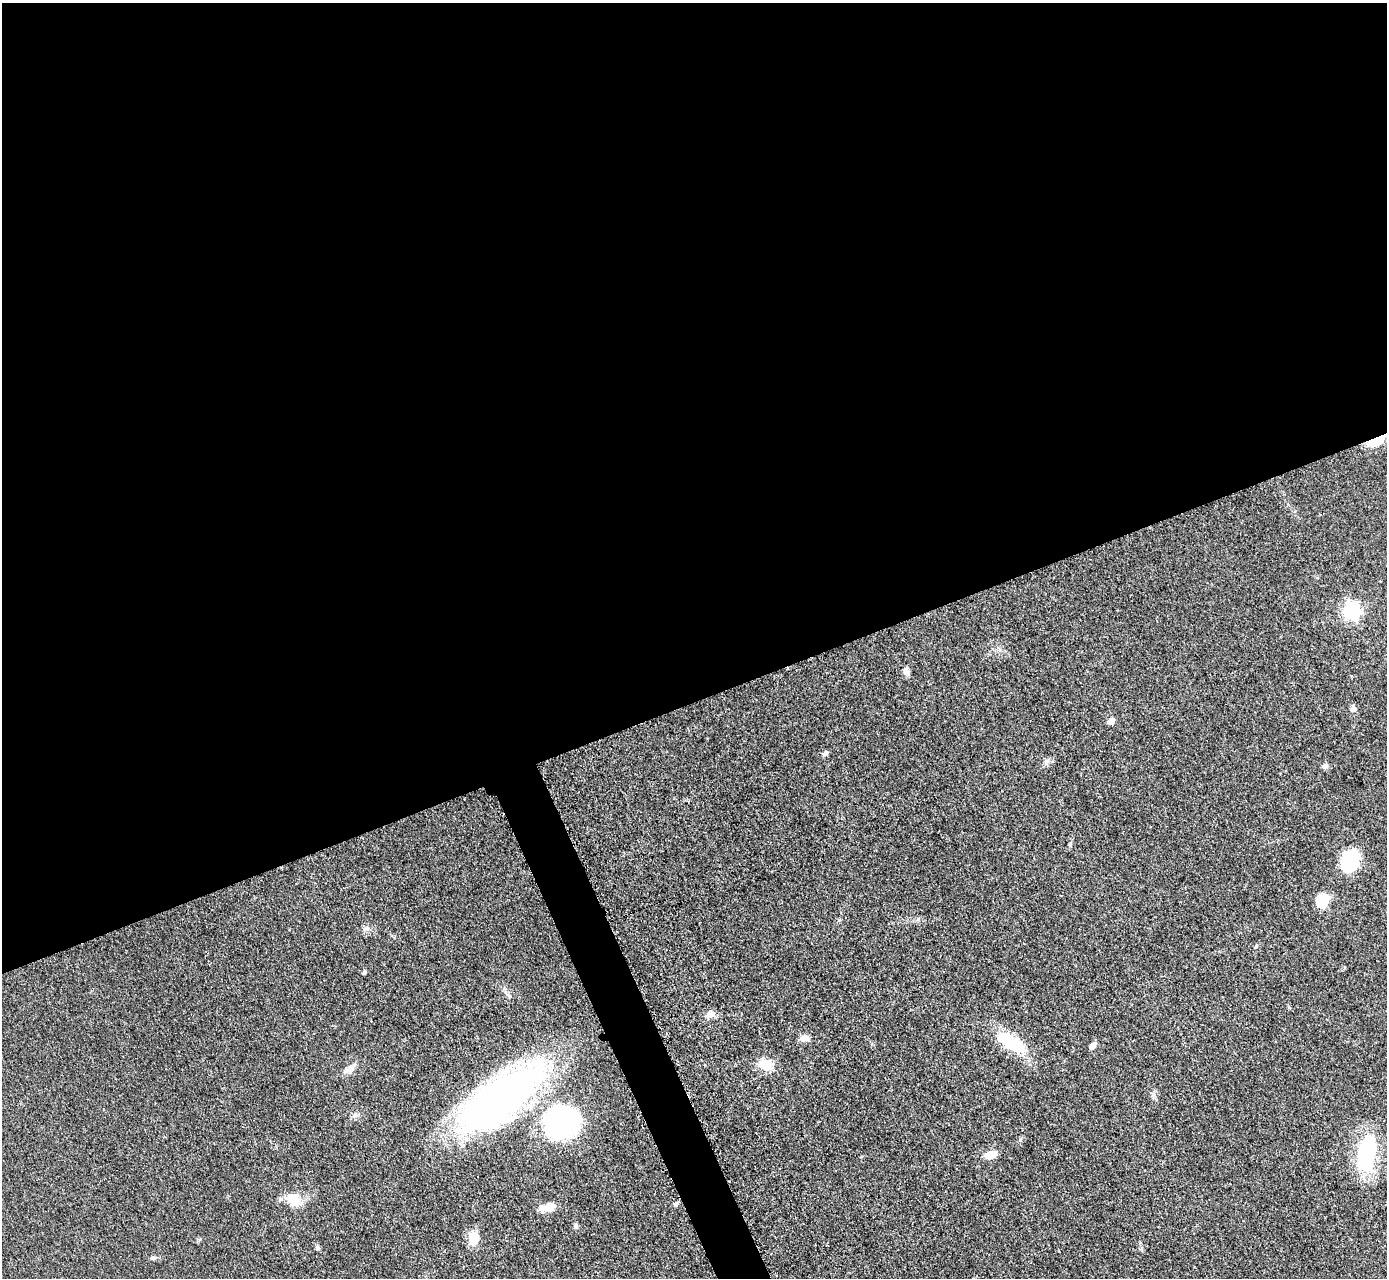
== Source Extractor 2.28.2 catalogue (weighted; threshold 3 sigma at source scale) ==
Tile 2 of 4 x 4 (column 2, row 1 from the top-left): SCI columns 1404-2788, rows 4123-5398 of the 5624 x 5584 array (HDU 1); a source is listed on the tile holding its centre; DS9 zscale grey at full resolution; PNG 1389 x 1280 px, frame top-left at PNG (2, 3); no overlay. Shown black and unused: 56% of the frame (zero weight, under 3 of 5 exposures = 4% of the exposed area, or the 3 px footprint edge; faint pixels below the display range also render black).
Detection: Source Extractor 2.28.2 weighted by HDU 2 'WHT'; one run over the whole footprint, this tile lists its part. Background 0.0524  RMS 0.0056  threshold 0.0251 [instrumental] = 3 sigma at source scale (4.5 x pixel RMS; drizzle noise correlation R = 1.50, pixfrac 1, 0.05/0.05 arcsec/px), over >= 5 px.
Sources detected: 28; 1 inside a brighter object's white glare — not listed; the other 27 listed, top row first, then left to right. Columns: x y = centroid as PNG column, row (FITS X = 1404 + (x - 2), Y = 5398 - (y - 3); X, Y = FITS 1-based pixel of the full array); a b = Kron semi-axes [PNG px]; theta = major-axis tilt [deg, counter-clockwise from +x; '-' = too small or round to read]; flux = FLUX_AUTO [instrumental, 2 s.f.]
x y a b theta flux
1379 439 18 7 34 15
1352 611 8 7 - 100
906 671 10 7 -76 2.4
1354 709 8 6 18 1.6
1111 721 6 6 - 4.5
825 753 8 5 29 1.4
1325 766 9 5 67 1.3
1350 861 22 15 66 38
1323 900 12 10 68 14
364 973 5 4 - 0.85
711 1014 12 7 4 3.5
805 1038 11 7 -10 3.5
1012 1042 40 14 -30 27
1092 1046 9 6 51 2.7
765 1064 16 12 -9 9.2
351 1068 15 7 47 3.2
500 1098 89 33 37 280
561 1122 39 35 19 97
1367 1152 43 18 81 46
991 1155 15 8 13 5.7
294 1200 21 14 -44 10
675 1204 5 5 - 1.1
547 1207 18 8 10 6
576 1225 8 5 -72 1.1
473 1238 14 10 -88 9.5
317 1247 8 4 90 0.98
153 1258 8 5 10 1.2
Overlapping masked pixels (flux is a lower limit): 1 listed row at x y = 1379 439
Unlisted compact peaks at least as high as the median listed source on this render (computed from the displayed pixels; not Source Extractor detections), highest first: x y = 355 1115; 1154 1095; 1020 1140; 366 928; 1256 946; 509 996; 1046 762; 1070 845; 839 920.